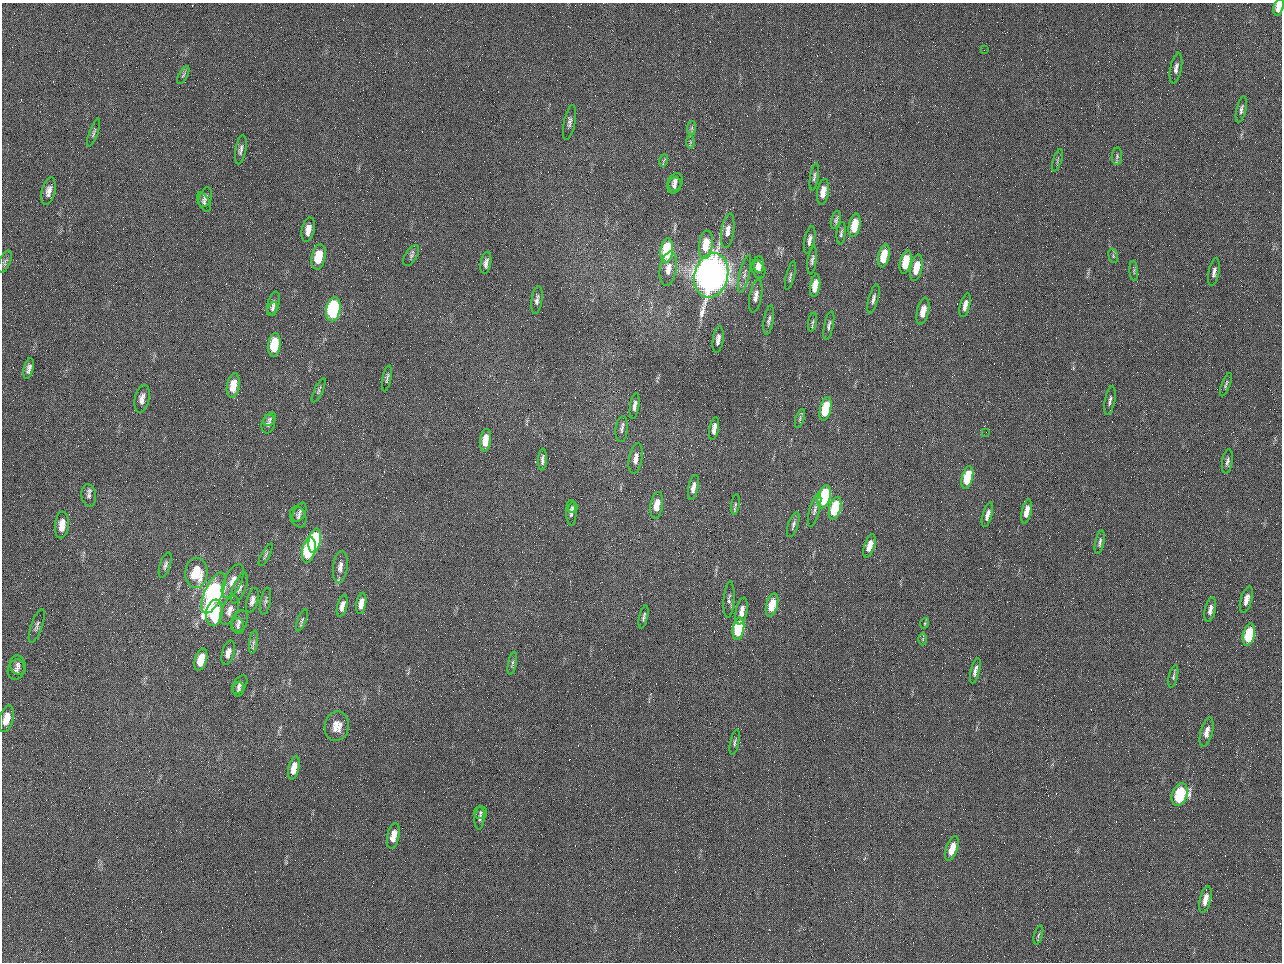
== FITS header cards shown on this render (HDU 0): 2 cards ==
NAXIS1  =                 1280 / length of data axis 1
NAXIS2  =                  960 / length of data axis 2

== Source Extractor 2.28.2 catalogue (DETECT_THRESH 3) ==
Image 1280 x 960 px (HDU 0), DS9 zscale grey, 1 PNG px = 1 image px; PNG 1284 x 964 px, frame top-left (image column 1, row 960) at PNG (2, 3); each listed source drawn as its Kron ellipse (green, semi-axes under 4 px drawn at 4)
Background 2560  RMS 180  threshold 553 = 3 sigma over >= 5 px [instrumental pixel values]
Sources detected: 147; all 147 listed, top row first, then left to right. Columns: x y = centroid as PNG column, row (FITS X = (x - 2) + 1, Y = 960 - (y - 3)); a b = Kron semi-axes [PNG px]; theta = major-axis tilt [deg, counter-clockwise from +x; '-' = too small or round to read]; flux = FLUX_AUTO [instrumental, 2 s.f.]
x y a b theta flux
1278 7 9 4 75 1.1e+05
984 50 2 2 - 6.4e+04
1176 68 15 5 79 6.3e+04
183 75 10 4 62 3.0e+04
1241 109 13 4 77 4.7e+04
569 123 18 5 79 5.6e+04
692 128 7 4 88 2.6e+04
94 133 15 4 70 2.8e+04
690 142 7 4 -90 2.4e+04
241 150 15 5 80 4.9e+04
1117 156 8 5 87 2.8e+04
664 160 6 4 70 1.8e+04
1057 160 12 3 72 1.9e+04
814 177 14 4 80 3.6e+04
675 182 9 7 62 5.8e+04
674 185 8 6 64 4.6e+04
49 191 14 7 76 8.4e+04
823 192 13 6 81 1.6e+05
205 197 10 6 70 3.9e+04
204 202 11 5 -62 3.1e+04
836 220 9 4 78 3.2e+04
855 225 12 5 78 3.5e+05
308 230 12 6 78 1.1e+05
728 231 17 6 82 9.7e+04
841 233 11 4 84 3.5e+04
810 240 14 5 78 6.0e+04
706 245 14 7 83 3.0e+05
667 251 12 6 83 9.6e+05
411 255 11 6 59 4.2e+04
884 256 12 5 78 3.1e+05
1113 256 7 4 -75 1.8e+04
318 257 13 7 79 3.5e+05
812 260 14 4 83 4.1e+04
5 262 12 5 67 3.8e+04
906 262 12 5 78 3.6e+05
486 263 11 5 79 5.8e+04
759 265 8 5 -88 9.0e+04
916 268 13 6 78 2.5e+05
668 269 17 8 81 1.4e+05
758 269 9 6 -68 1.1e+05
1134 271 10 4 -86 2.5e+04
1214 272 14 5 79 5.8e+04
744 274 19 5 77 6.0e+04
711 275 22 16 75 1.2e+07
790 276 15 4 76 3.2e+04
815 286 11 5 81 2.0e+05
756 296 16 6 79 8.7e+04
873 299 15 5 74 4.7e+04
537 300 14 5 81 4.6e+04
273 303 12 5 75 5.4e+04
965 305 12 5 75 7.7e+04
272 309 7 5 66 2.5e+04
333 309 12 7 80 1.9e+06
923 311 13 6 77 1.6e+05
769 320 14 5 80 4.3e+04
813 322 10 4 79 2.6e+04
829 325 15 4 78 4.1e+04
718 340 13 5 82 6.7e+04
274 345 12 6 82 4.5e+05
29 368 11 4 76 5.5e+04
387 378 13 3 79 2.9e+04
1226 385 12 4 69 3.1e+04
233 386 12 6 80 2.1e+05
319 390 13 4 64 2.6e+04
142 399 14 7 78 8.1e+04
1110 400 14 5 79 4.7e+04
635 406 13 4 81 5.3e+04
826 409 12 5 77 5.4e+05
800 418 10 4 73 2.4e+04
270 419 7 5 50 2.6e+04
268 424 9 6 73 4.2e+04
714 428 11 4 80 7.7e+04
622 429 13 6 84 4.6e+04
986 432 2 2 - 6.7e+03
485 440 11 5 81 1.9e+05
636 458 15 6 80 9.6e+04
542 459 11 4 86 4.7e+04
1227 461 12 5 80 4.5e+04
967 477 11 5 76 5.9e+05
693 488 13 5 78 7.5e+04
89 496 11 7 -81 4.5e+04
824 497 12 6 74 1.4e+06
735 504 10 3 81 2.5e+04
657 505 13 6 81 2.0e+05
573 508 5 4 - 2.0e+04
835 508 12 5 75 7.2e+05
815 510 17 5 74 4.8e+04
1027 511 12 5 77 1.5e+05
299 512 10 5 64 3.9e+04
571 513 13 5 -88 4.7e+04
987 515 13 5 74 7.7e+04
298 517 11 7 -68 4.2e+04
793 524 13 5 71 3.9e+04
62 525 13 7 85 1.6e+05
315 540 12 6 80 1.3e+06
1100 542 12 4 79 3.6e+04
869 546 12 5 73 1.5e+05
309 550 13 6 79 1.4e+06
266 555 12 3 61 2.7e+04
165 565 13 5 72 4.2e+04
340 567 16 7 83 8.9e+04
196 573 15 11 88 4.6e+05
233 581 18 8 64 1.2e+05
239 588 16 6 68 5.7e+04
214 593 22 9 66 3.2e+06
729 599 18 5 86 5.2e+04
1246 599 13 5 75 1.0e+05
252 600 13 5 75 6.3e+04
265 601 14 5 79 3.5e+04
361 603 11 5 80 1.0e+05
772 605 12 5 75 3.2e+05
342 606 11 5 76 7.2e+04
230 610 15 8 67 9.1e+04
1210 610 13 5 78 7.3e+04
742 611 13 5 79 1.1e+05
214 613 13 8 81 7.4e+05
643 617 12 4 77 3.0e+04
302 620 12 4 67 3.0e+04
239 621 11 8 62 5.4e+04
925 623 5 3 - 1.5e+04
37 626 18 5 71 5.2e+04
238 626 8 6 -72 2.8e+04
738 629 11 5 81 1.0e+06
1249 635 11 6 77 7.1e+05
923 639 6 4 89 2.0e+04
253 642 12 4 81 3.8e+04
228 653 12 6 74 9.1e+04
201 660 11 6 74 2.6e+05
512 663 12 4 78 2.7e+04
18 665 10 7 -71 5.4e+04
16 670 10 8 72 5.8e+04
975 671 13 4 76 6.7e+04
1173 676 11 4 77 2.9e+04
240 685 10 6 56 4.7e+04
239 689 7 5 87 3.4e+04
6 719 13 7 75 1.9e+05
337 726 15 12 80 1.6e+05
1207 732 15 6 76 1.1e+05
735 742 13 4 78 3.2e+04
294 768 12 5 77 1.7e+05
1180 795 12 7 71 1.0e+06
480 812 6 6 - 2.5e+04
480 818 11 5 84 3.7e+04
393 836 13 6 78 1.8e+05
952 848 13 5 71 2.3e+05
1205 899 14 5 77 1.2e+05
1038 935 10 3 75 2.0e+04
At the frame edge (FLAGS 8, measured only in part): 1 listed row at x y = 1278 7